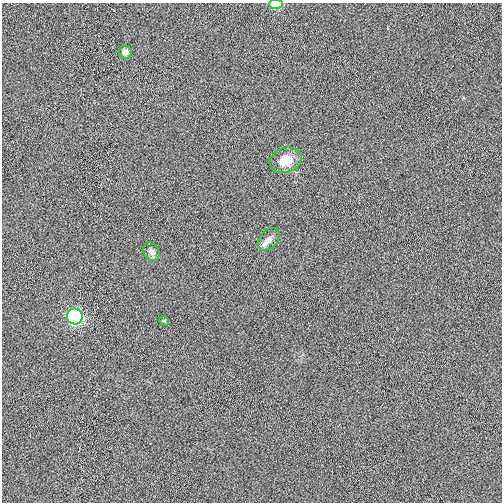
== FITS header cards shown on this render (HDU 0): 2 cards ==
NAXIS1  =                  500
NAXIS2  =                  500

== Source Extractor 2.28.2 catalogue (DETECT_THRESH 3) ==
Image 500 x 500 px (HDU 0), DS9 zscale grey, 1 PNG px = 1 image px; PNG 504 x 504 px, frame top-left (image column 1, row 500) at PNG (2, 3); each listed source drawn as its Kron ellipse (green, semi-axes under 4 px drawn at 4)
Background 7.94e-04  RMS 0.015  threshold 0.0447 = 3 sigma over >= 5 px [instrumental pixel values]
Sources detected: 7; all 7 listed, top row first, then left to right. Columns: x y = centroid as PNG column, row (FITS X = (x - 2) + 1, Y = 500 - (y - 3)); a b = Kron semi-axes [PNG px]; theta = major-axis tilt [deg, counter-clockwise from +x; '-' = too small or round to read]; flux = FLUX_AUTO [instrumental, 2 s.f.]
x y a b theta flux
276 4 7 5 -1 26
125 52 7 6 - 7
285 160 16 12 20 18
269 239 13 8 49 6
151 252 9 7 -61 4.8
75 316 8 8 - 170
164 321 5 4 - 1.3
At the frame edge (FLAGS 8, measured only in part): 1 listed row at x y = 276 4